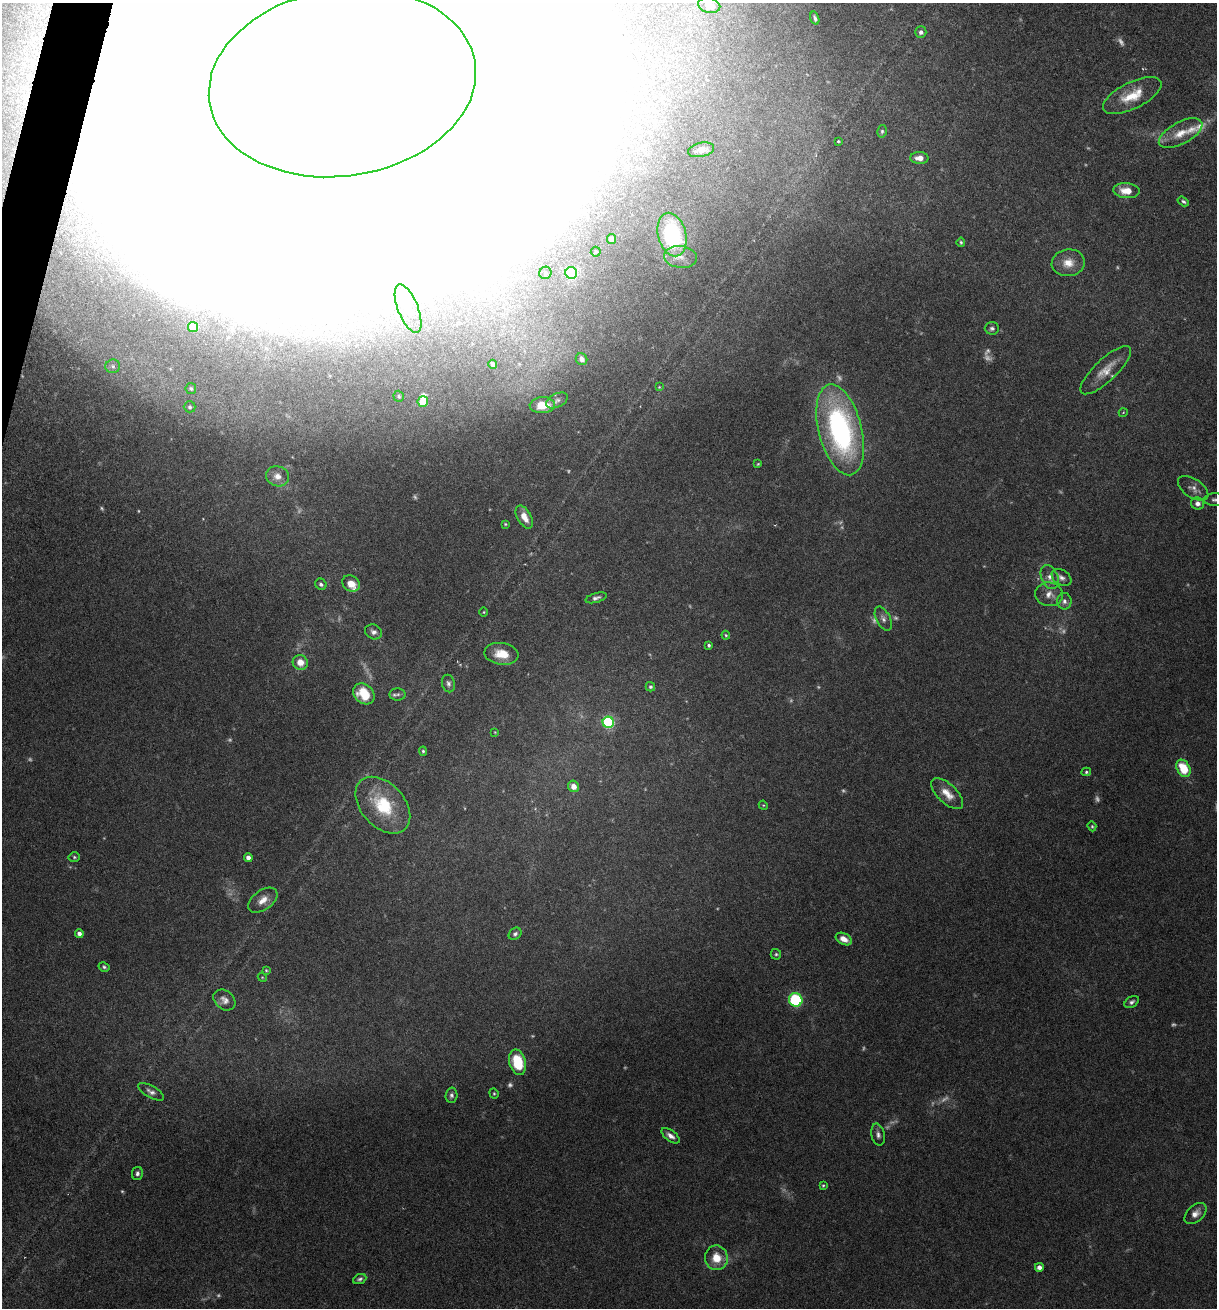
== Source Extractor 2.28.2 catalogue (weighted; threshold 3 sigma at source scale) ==
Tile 11 of 4 x 4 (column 3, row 3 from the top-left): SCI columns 2564-3778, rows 1332-2637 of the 5307 x 5252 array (HDU 1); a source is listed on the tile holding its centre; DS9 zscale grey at full resolution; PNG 1219 x 1310 px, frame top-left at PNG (2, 3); each listed source drawn as its Kron ellipse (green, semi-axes under 4 px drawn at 4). Shown black and unused: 1% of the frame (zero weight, under 3 of 6 exposures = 3% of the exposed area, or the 3 px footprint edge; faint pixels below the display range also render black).
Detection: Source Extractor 2.28.2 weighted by HDU 2 'WHT'; one run over the whole footprint, this tile lists its part. Background 0.0264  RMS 0.0028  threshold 0.0115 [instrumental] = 3 sigma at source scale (4.09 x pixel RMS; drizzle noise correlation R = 1.36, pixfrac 0.8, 0.05/0.05 arcsec/px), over >= 5 px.
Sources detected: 141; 33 too faint to see at this stretch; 9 inside a brighter object's white glare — neither listed nor drawn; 3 inside a brighter listed object's ellipse — not listed separately; the other 96 listed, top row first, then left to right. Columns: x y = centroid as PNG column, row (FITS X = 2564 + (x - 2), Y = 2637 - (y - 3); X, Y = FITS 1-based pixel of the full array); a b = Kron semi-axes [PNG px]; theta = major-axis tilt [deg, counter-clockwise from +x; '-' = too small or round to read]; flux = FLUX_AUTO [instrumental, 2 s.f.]
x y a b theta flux
709 5 11 7 -13 1.6
815 18 7 3 -73 0.65
921 32 6 5 - 0.83
342 83 134 93 9 58000
1132 96 32 13 26 7.3
882 131 6 5 - 0.48
1181 133 24 11 28 4.9
838 141 3 2 - 0.28
701 150 13 7 13 1.9
919 158 9 6 -3 2.1
1126 191 13 7 -5 3.7
1183 201 6 4 -33 0.51
672 235 22 14 -76 31
611 239 5 4 - 1.7
961 242 4 3 - 0.37
596 252 5 5 - 0.45
680 257 16 11 -6 3.3
1068 263 16 13 9 3.9
545 273 6 6 - 0.63
571 273 6 5 - 41
408 309 26 10 -68 5
193 327 5 5 - 5.9
992 328 7 6 - 0.72
581 359 6 5 - 1.5
493 364 4 4 - 1
113 366 7 7 - 0.85
1106 370 33 11 43 4.4
659 387 3 3 - 0.2
191 388 5 5 - 0.51
399 396 6 5 - 0.42
557 400 11 6 27 1.1
423 401 5 5 - 6.9
542 405 13 8 3 5.7
190 407 6 5 - 0.48
1123 413 4 3 - 0.21
840 430 46 21 -76 63
758 464 4 3 - 0.27
277 476 11 10 - 2.6
1193 488 17 9 -34 1.8
1215 500 11 6 0 0.88
1198 503 7 6 - 1.2
524 517 12 7 -60 3.1
505 524 4 3 - 0.27
1050 577 13 8 -67 1.7
1062 578 11 7 -34 1.2
321 584 6 5 - 0.75
351 584 9 7 -35 2.9
1049 594 14 12 -6 2.4
596 598 11 4 17 0.86
1064 601 8 7 - 1.1
484 612 4 3 - 0.22
883 619 13 7 -63 1.2
373 632 9 7 -27 1.1
726 635 4 4 - 0.31
709 645 3 3 - 0.46
501 654 17 11 -8 4.6
300 662 8 7 - 2.9
448 683 9 6 -77 0.86
650 687 5 4 - 0.58
364 694 12 9 -43 7.2
398 694 8 6 3 0.76
608 722 6 5 - 38
495 732 4 3 - 0.21
423 751 4 4 - 0.4
1183 768 9 6 -61 7.8
1086 772 5 4 - 0.42
573 786 6 5 - 2.3
947 794 20 9 -44 3.3
383 805 33 21 -48 14
763 805 5 3 - 0.25
1092 826 5 4 - 0.33
74 857 5 5 - 0.4
248 857 4 4 - 1.3
263 900 16 9 35 2.8
79 933 4 4 - 1.1
515 934 7 5 42 0.72
844 939 8 5 -26 2
776 954 5 5 - 0.44
104 967 6 4 -29 0.48
266 970 4 4 - 0.3
262 977 5 3 - 0.23
224 1000 12 9 -40 1.6
796 1000 7 6 - 24
1132 1002 8 5 33 0.73
518 1062 13 8 -76 10
151 1092 14 6 -29 1.2
494 1093 5 4 - 0.33
451 1095 7 6 - 0.71
878 1135 11 6 -78 1.1
671 1136 11 5 -37 1.3
137 1173 6 5 - 0.77
823 1185 3 3 - 0.31
1195 1213 13 8 43 1.9
716 1258 12 11 - 4.7
1039 1267 4 4 - 1.3
360 1279 7 5 23 0.64
Overlapping masked pixels (flux is a lower limit): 1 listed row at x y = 342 83
Isophote crosses this tile's border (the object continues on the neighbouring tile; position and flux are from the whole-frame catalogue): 2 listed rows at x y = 342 83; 1215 500